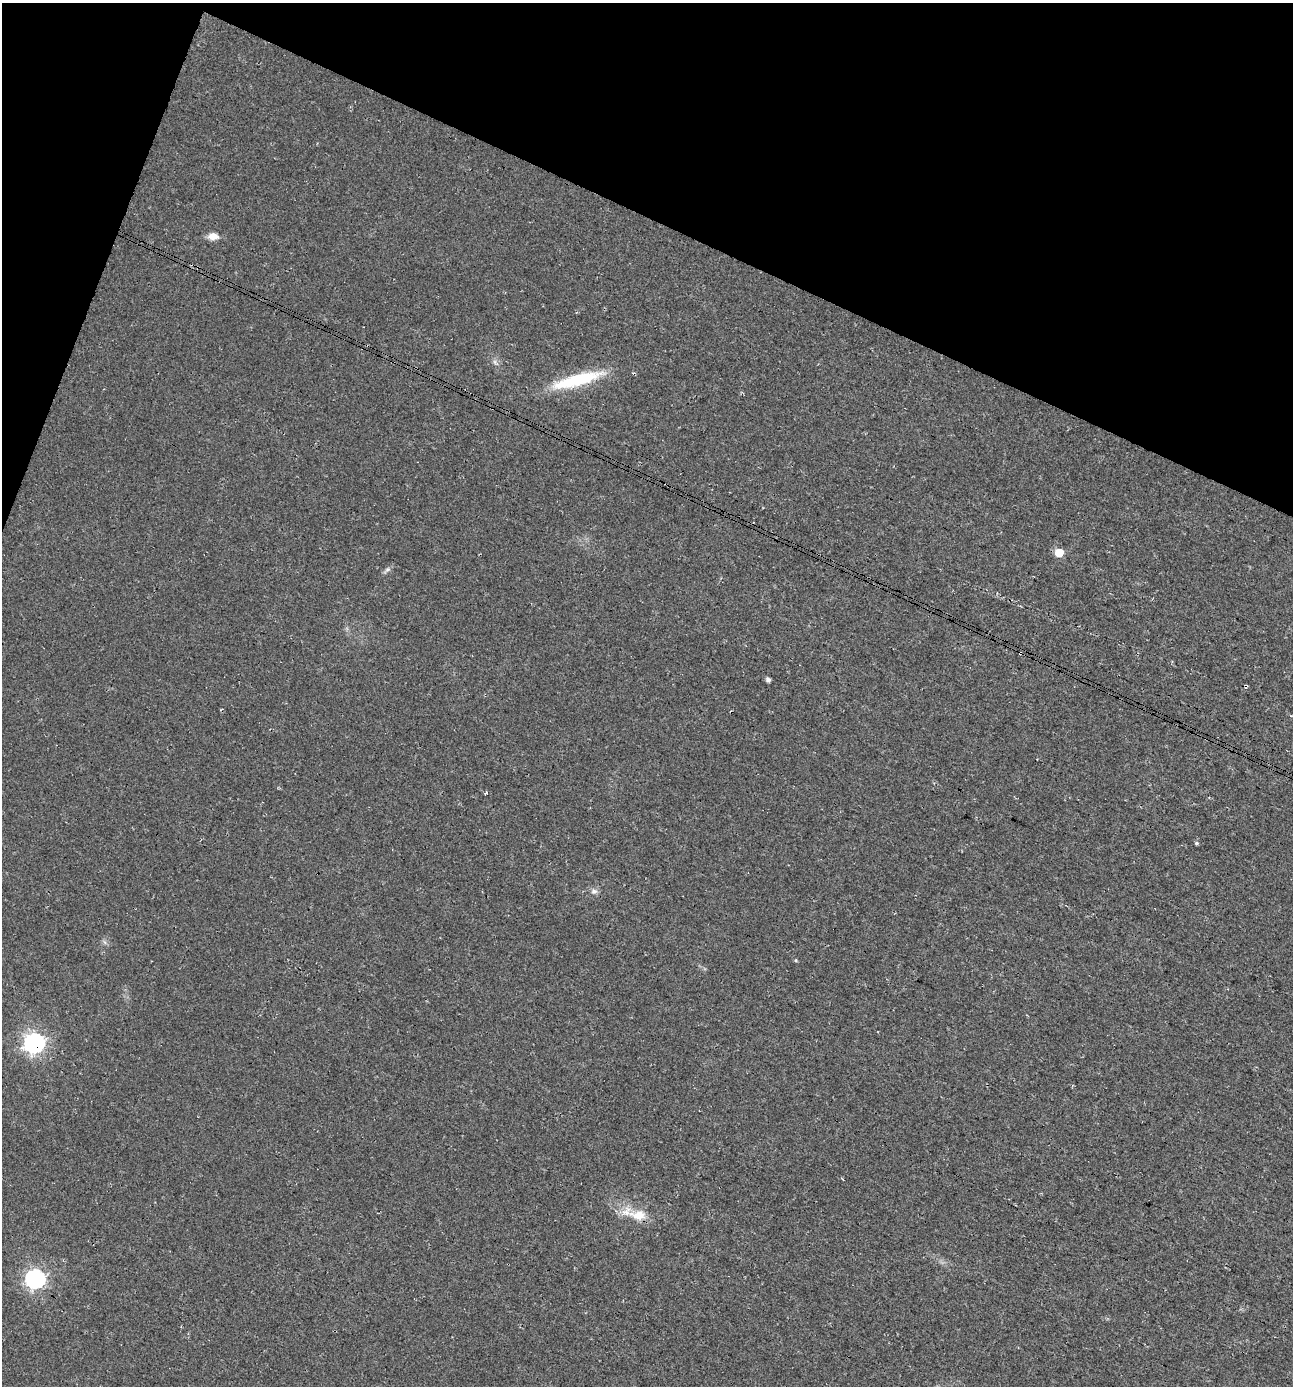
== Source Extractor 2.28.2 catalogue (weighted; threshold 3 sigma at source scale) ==
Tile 2 of 4 x 4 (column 2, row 1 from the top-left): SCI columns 1553-2843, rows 4185-5568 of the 5751 x 5592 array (HDU 1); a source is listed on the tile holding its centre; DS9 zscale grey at full resolution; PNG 1295 x 1388 px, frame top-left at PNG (2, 3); no overlay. Shown black and unused: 19% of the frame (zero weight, under 3 of 4 exposures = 5% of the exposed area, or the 3 px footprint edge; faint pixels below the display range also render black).
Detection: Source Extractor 2.28.2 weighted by HDU 2 'WHT'; one run over the whole footprint, this tile lists its part. Background 0.0184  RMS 0.0068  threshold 0.0304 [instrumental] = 3 sigma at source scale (4.5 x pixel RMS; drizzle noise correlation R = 1.50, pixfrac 1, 0.0396/0.0396 arcsec/px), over >= 5 px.
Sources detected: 15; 1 cosmic-ray / hot-pixel residue — not listed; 1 inside a brighter listed object's ellipse — not listed separately; the other 13 listed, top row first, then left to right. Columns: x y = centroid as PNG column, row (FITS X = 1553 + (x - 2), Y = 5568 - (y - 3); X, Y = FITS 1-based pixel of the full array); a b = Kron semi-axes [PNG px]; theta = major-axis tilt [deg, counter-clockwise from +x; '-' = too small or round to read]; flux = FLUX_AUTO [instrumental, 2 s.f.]
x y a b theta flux
213 236 11 7 -2 6.4
577 380 60 12 16 43
1059 553 5 5 - 19
388 569 8 5 31 1.7
1020 653 4 3 - 1.7
768 680 4 4 - 2.1
1246 686 4 3 - 1.9
486 793 3 3 - 1.8
1196 843 5 4 - 1.1
594 891 9 7 8 2.6
34 1043 8 7 - 330
638 1215 20 14 -1 12
35 1279 8 7 - 260
Overlapping masked pixels (flux is a lower limit): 4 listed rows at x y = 577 380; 1020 653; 1246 686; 34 1043